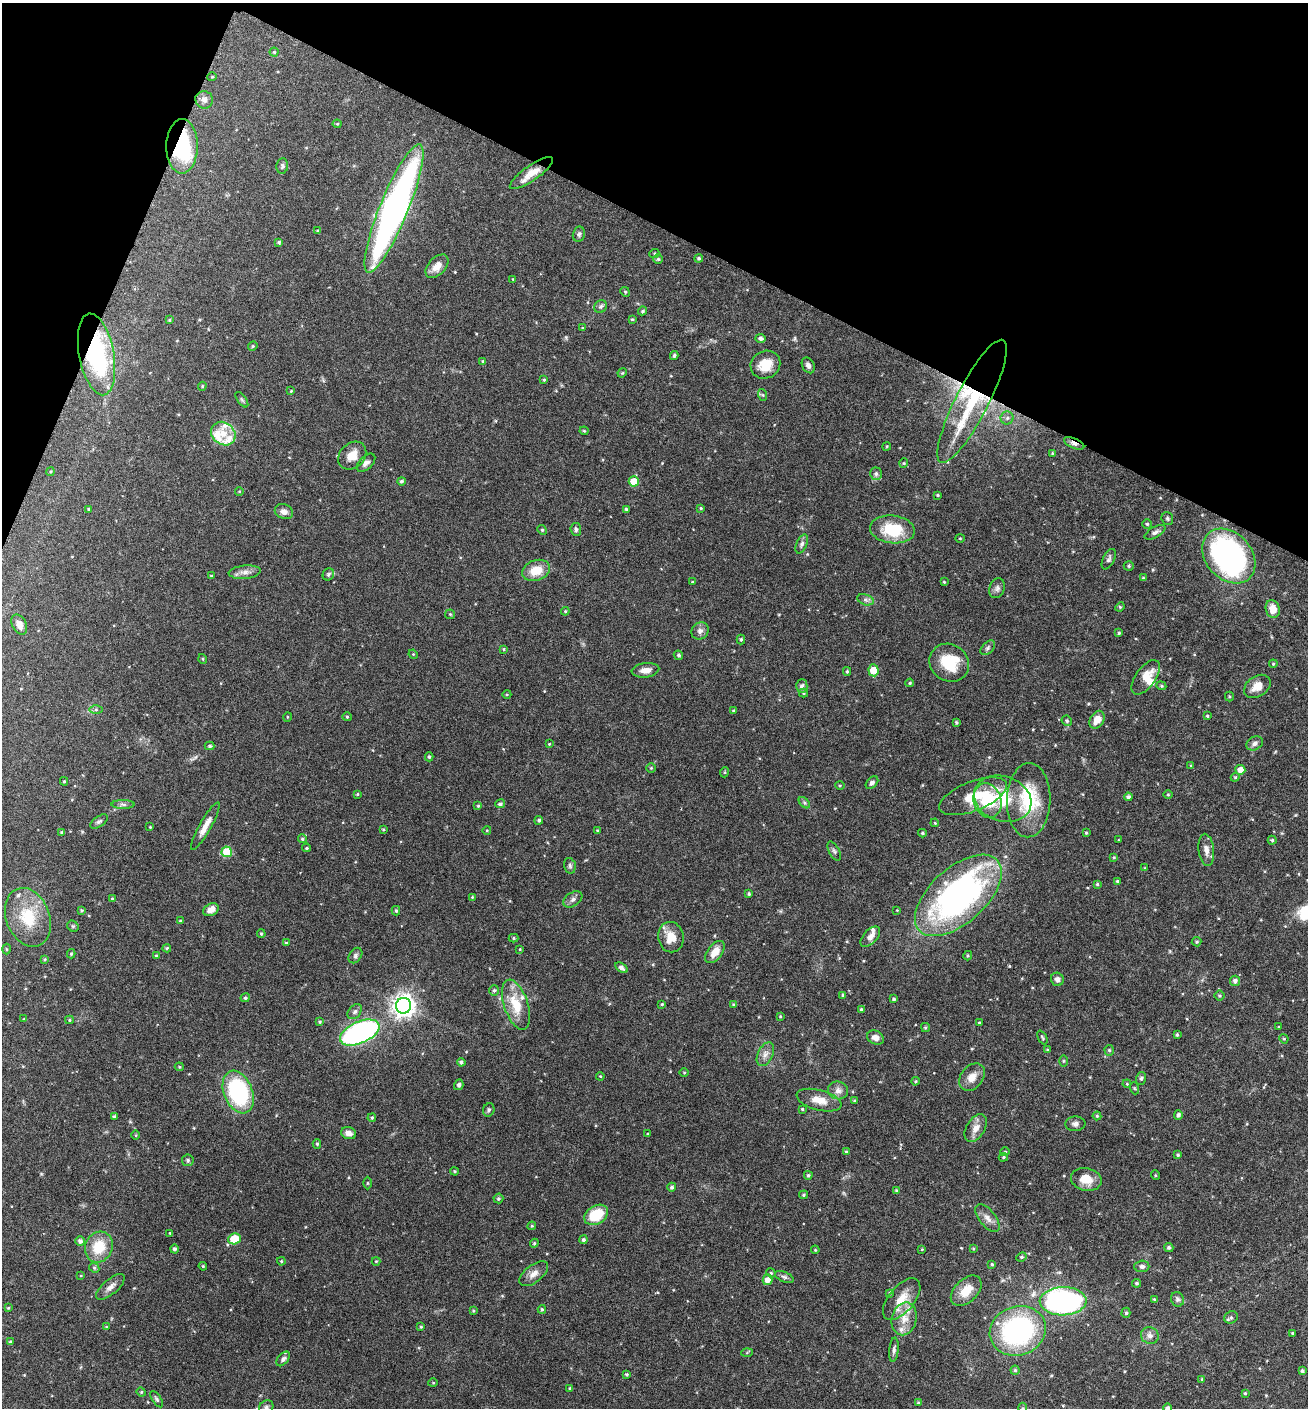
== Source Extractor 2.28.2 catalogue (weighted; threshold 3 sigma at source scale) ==
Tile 2 of 4 x 4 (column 2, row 1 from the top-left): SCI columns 1585-2890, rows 4222-5627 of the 5649 x 5635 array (HDU 1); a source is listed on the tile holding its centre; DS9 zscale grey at full resolution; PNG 1310 x 1410 px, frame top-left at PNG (2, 3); each listed source drawn as its Kron ellipse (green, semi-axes under 4 px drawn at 4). Shown black and unused: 20% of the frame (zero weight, under 5 of 9 exposures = <1% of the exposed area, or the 3 px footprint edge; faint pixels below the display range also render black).
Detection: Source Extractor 2.28.2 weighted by HDU 2 'WHT'; one run over the whole footprint, this tile lists its part. Background 0.0973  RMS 0.0036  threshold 0.0145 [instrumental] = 3 sigma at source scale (4.09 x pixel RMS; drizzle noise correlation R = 1.36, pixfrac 0.8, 0.05/0.05 arcsec/px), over >= 5 px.
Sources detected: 329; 15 inside a brighter listed object's ellipse — not listed separately; the other 314 listed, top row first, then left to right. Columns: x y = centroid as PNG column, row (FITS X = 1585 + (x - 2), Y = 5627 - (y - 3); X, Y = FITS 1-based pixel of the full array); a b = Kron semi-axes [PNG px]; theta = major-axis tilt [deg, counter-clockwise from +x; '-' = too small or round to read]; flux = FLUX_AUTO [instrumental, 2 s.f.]
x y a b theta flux
274 52 4 4 - 0.45
212 77 5 3 - 0.24
204 100 9 8 - 1.4
337 124 4 4 - 0.33
182 146 27 15 90 29
282 166 8 6 81 0.67
531 173 26 7 35 4.4
394 208 69 14 68 130
318 231 3 3 - 0.53
579 234 8 6 77 0.78
279 242 4 3 - 0.5
654 253 5 4 - 0.38
699 258 4 4 - 0.52
658 259 5 5 - 0.5
437 266 14 8 47 3.3
513 279 3 3 - 0.22
625 292 5 4 - 0.42
601 306 7 6 - 0.75
643 311 4 3 - 0.46
632 319 4 3 - 0.37
169 320 4 3 - 0.33
583 328 4 3 - 0.32
761 338 5 4 - 0.87
253 346 5 4 - 0.43
96 354 41 17 -79 38
674 355 4 4 - 0.57
483 361 3 3 - 0.36
765 365 15 13 30 6.2
808 365 8 6 -62 1.1
622 373 5 4 - 0.32
544 380 4 3 - 0.41
202 386 4 4 - 0.39
291 391 4 3 - 0.3
763 395 6 4 -70 0.43
242 400 9 4 -55 0.61
972 401 69 16 63 24
1007 418 6 6 - 0.98
584 431 4 4 - 0.3
223 434 13 11 -40 4.2
1074 443 11 5 -24 2
887 446 4 3 - 0.33
1052 453 4 3 - 0.3
352 456 15 12 43 4.2
366 463 11 6 44 1.4
904 463 4 4 - 0.35
50 472 4 3 - 0.34
876 474 6 6 - 0.86
401 481 4 4 - 0.66
634 481 5 5 - 7.5
239 491 4 3 - 0.27
938 495 3 2 - 0.39
701 508 4 3 - 0.39
89 509 4 3 - 0.36
626 509 4 3 - 0.47
284 512 9 7 -23 1.6
1167 519 6 5 - 0.59
1147 524 5 4 - 0.51
576 529 6 5 - 0.79
892 529 22 14 -6 13
542 530 5 4 - 0.4
1155 532 11 5 29 1
960 538 4 4 - 0.33
802 544 10 5 67 0.91
1229 556 30 23 -48 75
1109 559 11 5 64 0.92
1129 566 5 4 - 0.46
536 570 14 10 20 6.2
245 572 16 6 5 1.8
328 574 6 5 - 0.64
211 576 3 2 - 0.33
1143 578 4 4 - 0.37
693 582 3 3 - 0.31
944 582 4 3 - 0.3
997 588 10 7 70 1.2
865 600 8 5 -19 0.91
1120 607 5 4 - 0.39
1273 609 9 7 -77 2.9
565 611 4 4 - 0.35
450 614 5 4 - 0.41
19 625 10 7 -62 2.2
700 631 9 8 - 1.3
1119 633 3 3 - 0.38
741 639 5 4 - 0.52
988 648 9 5 46 0.82
504 649 3 3 - 0.36
413 654 5 4 - 0.34
678 655 5 4 - 0.57
203 659 5 3 - 0.32
949 663 20 18 -37 12
1273 664 4 4 - 0.36
645 670 14 7 7 2.3
874 670 6 5 - 6.2
847 671 4 3 - 0.43
1146 677 20 10 54 4.5
910 683 4 3 - 0.41
802 686 7 6 - 1.1
1161 686 5 4 - 0.44
1257 686 14 10 35 3.6
803 693 4 4 - 0.4
507 694 4 3 - 0.31
1229 696 5 4 - 0.43
96 710 6 4 0 0.65
734 710 4 4 - 0.5
1207 716 3 3 - 0.37
287 717 5 3 - 0.25
347 717 5 4 - 0.4
1097 720 9 6 59 3.4
1067 721 5 5 - 0.49
956 722 3 3 - 0.52
1255 743 9 6 30 1.2
549 744 3 3 - 0.29
210 746 5 4 - 0.56
429 757 4 4 - 0.53
1191 766 4 4 - 0.36
651 768 4 4 - 0.36
1240 770 5 5 - 3.4
725 772 5 3 - 0.34
1235 777 4 4 - 0.39
64 781 4 3 - 0.37
872 783 7 5 47 0.95
840 786 5 3 - 0.34
357 794 4 4 - 0.31
1168 795 5 3 - 0.33
973 796 36 14 22 9.3
1128 797 4 4 - 0.88
1003 799 29 22 -19 14
1029 800 37 22 88 17
988 801 17 13 -71 15
804 803 7 4 -45 0.56
123 804 11 4 -1 0.82
500 804 5 4 - 0.64
478 806 4 3 - 0.33
539 820 4 4 - 0.66
99 821 10 5 36 0.75
935 823 4 3 - 0.28
205 826 27 6 60 3.3
150 827 3 3 - 0.25
383 829 4 3 - 0.37
487 830 4 3 - 0.26
597 830 4 3 - 0.24
62 832 4 4 - 0.49
922 833 4 3 - 0.48
1086 833 3 3 - 0.33
302 839 4 4 - 0.53
1119 840 3 2 - 0.22
1272 840 4 4 - 0.43
307 848 4 3 - 0.42
1206 850 16 7 -83 2.1
834 851 10 5 -62 0.88
227 852 5 5 - 12
1114 857 4 3 - 0.34
570 866 8 5 -75 0.72
1145 868 4 3 - 0.29
1117 881 3 3 - 0.41
1097 884 4 4 - 0.42
749 894 4 3 - 0.52
958 895 52 27 42 100
472 897 4 3 - 0.29
112 899 4 3 - 0.47
573 899 10 6 33 1.2
81 910 4 3 - 0.43
211 910 8 6 27 2.6
897 910 3 3 - 0.24
396 911 5 4 - 0.53
28 917 30 21 -69 12
180 921 4 3 - 0.46
73 926 6 5 - 0.43
261 934 4 3 - 0.37
671 937 15 12 -80 4.8
870 937 12 7 47 1.9
513 938 5 4 - 0.46
1197 942 5 4 - 0.48
286 943 4 4 - 0.41
167 948 4 3 - 0.45
6 949 5 3 - 0.31
520 949 4 3 - 0.25
715 952 13 7 53 3.6
71 954 4 3 - 0.49
156 956 4 3 - 0.39
355 956 8 6 54 0.82
968 956 5 4 - 0.43
45 959 4 4 - 0.36
621 968 7 4 -32 1.3
1057 979 7 6 - 1
1235 981 5 5 - 1.2
494 990 5 5 - 0.62
843 995 4 4 - 0.6
1219 996 5 5 - 0.47
245 998 4 4 - 0.55
894 999 3 3 - 0.57
662 1004 4 4 - 0.37
733 1004 4 3 - 0.34
516 1005 26 12 -71 8.5
404 1006 8 7 - 250
861 1009 4 3 - 0.42
355 1012 8 6 50 0.93
780 1016 3 3 - 0.28
24 1019 4 3 - 0.3
69 1020 4 4 - 0.47
320 1022 3 3 - 0.42
979 1022 4 2 - 0.27
925 1027 4 3 - 0.45
1278 1027 3 3 - 0.34
360 1033 21 10 24 75
1177 1035 3 3 - 0.52
1042 1037 7 3 -64 0.51
876 1038 9 6 -25 1.7
1284 1039 5 4 - 0.34
1047 1050 4 4 - 0.35
1109 1050 5 4 - 0.56
765 1054 13 7 65 1.9
1063 1061 6 4 89 0.38
461 1062 4 4 - 0.68
179 1067 4 4 - 0.36
684 1072 5 3 - 0.26
600 1076 4 3 - 0.29
972 1077 15 11 52 3.3
1141 1078 6 5 - 0.63
915 1081 4 3 - 0.37
1127 1084 4 3 - 0.28
459 1085 5 4 - 0.93
1134 1088 6 4 -71 0.39
838 1090 10 9 - 1.9
238 1092 22 14 -68 36
819 1100 23 10 -14 4.3
854 1101 3 3 - 0.5
802 1109 3 3 - 0.4
489 1110 7 5 65 0.74
1178 1115 5 4 - 0.89
114 1116 3 3 - 0.47
1097 1116 4 4 - 0.52
372 1118 4 3 - 0.42
1075 1124 10 7 4 1.2
976 1128 15 9 57 2.7
349 1133 8 6 -17 1.8
648 1134 3 2 - 0.3
136 1135 5 3 - 0.31
317 1144 5 4 - 0.49
846 1152 4 3 - 0.44
1005 1152 4 4 - 0.38
1178 1155 4 4 - 0.49
1003 1157 4 4 - 0.45
188 1160 6 6 - 0.76
454 1171 4 3 - 0.41
808 1175 4 4 - 0.55
1155 1175 5 3 - 0.3
1086 1179 15 11 -11 4.8
367 1183 6 4 90 0.35
672 1187 4 4 - 0.72
896 1191 4 3 - 0.53
804 1195 4 4 - 0.42
498 1198 5 5 - 0.54
596 1215 13 9 29 10
987 1218 16 8 -51 2.3
532 1226 4 4 - 0.35
170 1233 3 3 - 0.29
234 1239 6 5 - 9.8
583 1240 4 4 - 0.62
80 1241 5 5 - 1.2
534 1243 4 4 - 0.43
99 1247 16 13 63 8.9
1169 1247 5 4 - 0.77
973 1248 3 3 - 0.34
174 1249 4 4 - 0.81
922 1249 3 2 - 0.27
815 1250 4 3 - 0.34
1021 1257 5 4 - 0.58
281 1261 4 4 - 0.36
376 1261 4 4 - 0.31
992 1264 4 4 - 0.45
203 1266 4 3 - 0.36
1142 1266 7 6 - 1.1
94 1268 5 4 - 0.55
771 1273 5 4 - 0.39
534 1274 17 8 37 2.3
81 1275 4 3 - 0.28
784 1277 10 5 -24 0.82
767 1280 5 5 - 2.5
1137 1283 4 4 - 0.51
110 1287 18 7 41 2.1
966 1291 18 11 44 5.8
890 1293 4 4 - 0.37
902 1299 25 12 50 6.1
1154 1299 4 3 - 0.38
1177 1299 7 6 - 0.83
1063 1301 23 14 2 74
8 1308 4 4 - 0.32
542 1309 4 3 - 0.47
473 1311 4 3 - 0.35
1126 1313 5 4 - 0.59
1231 1317 7 6 - 0.77
904 1319 16 12 76 4.7
106 1327 4 3 - 0.3
421 1327 3 3 - 0.39
1018 1331 28 24 19 56
1293 1333 3 2 - 0.41
1150 1335 9 8 - 1.6
10 1342 4 3 - 0.53
894 1350 12 4 84 1
747 1353 6 4 3 0.38
283 1359 8 5 49 0.96
1015 1370 4 4 - 0.51
1302 1371 4 4 - 0.65
627 1374 4 4 - 0.54
1202 1379 4 4 - 0.39
433 1383 5 3 - 0.26
570 1388 3 3 - 0.37
141 1392 5 4 - 0.4
1245 1393 3 3 - 0.32
157 1399 9 4 -56 0.64
918 1403 4 4 - 0.42
266 1407 8 6 37 0.85
1023 1408 5 3 - 0.38
1168 1408 4 4 - 0.8
Overlapping masked pixels (flux is a lower limit): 4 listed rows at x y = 182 146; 96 354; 972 401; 1074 443
Isophote crosses this tile's border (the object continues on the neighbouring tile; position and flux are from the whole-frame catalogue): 3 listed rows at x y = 266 1407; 1023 1408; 1168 1408